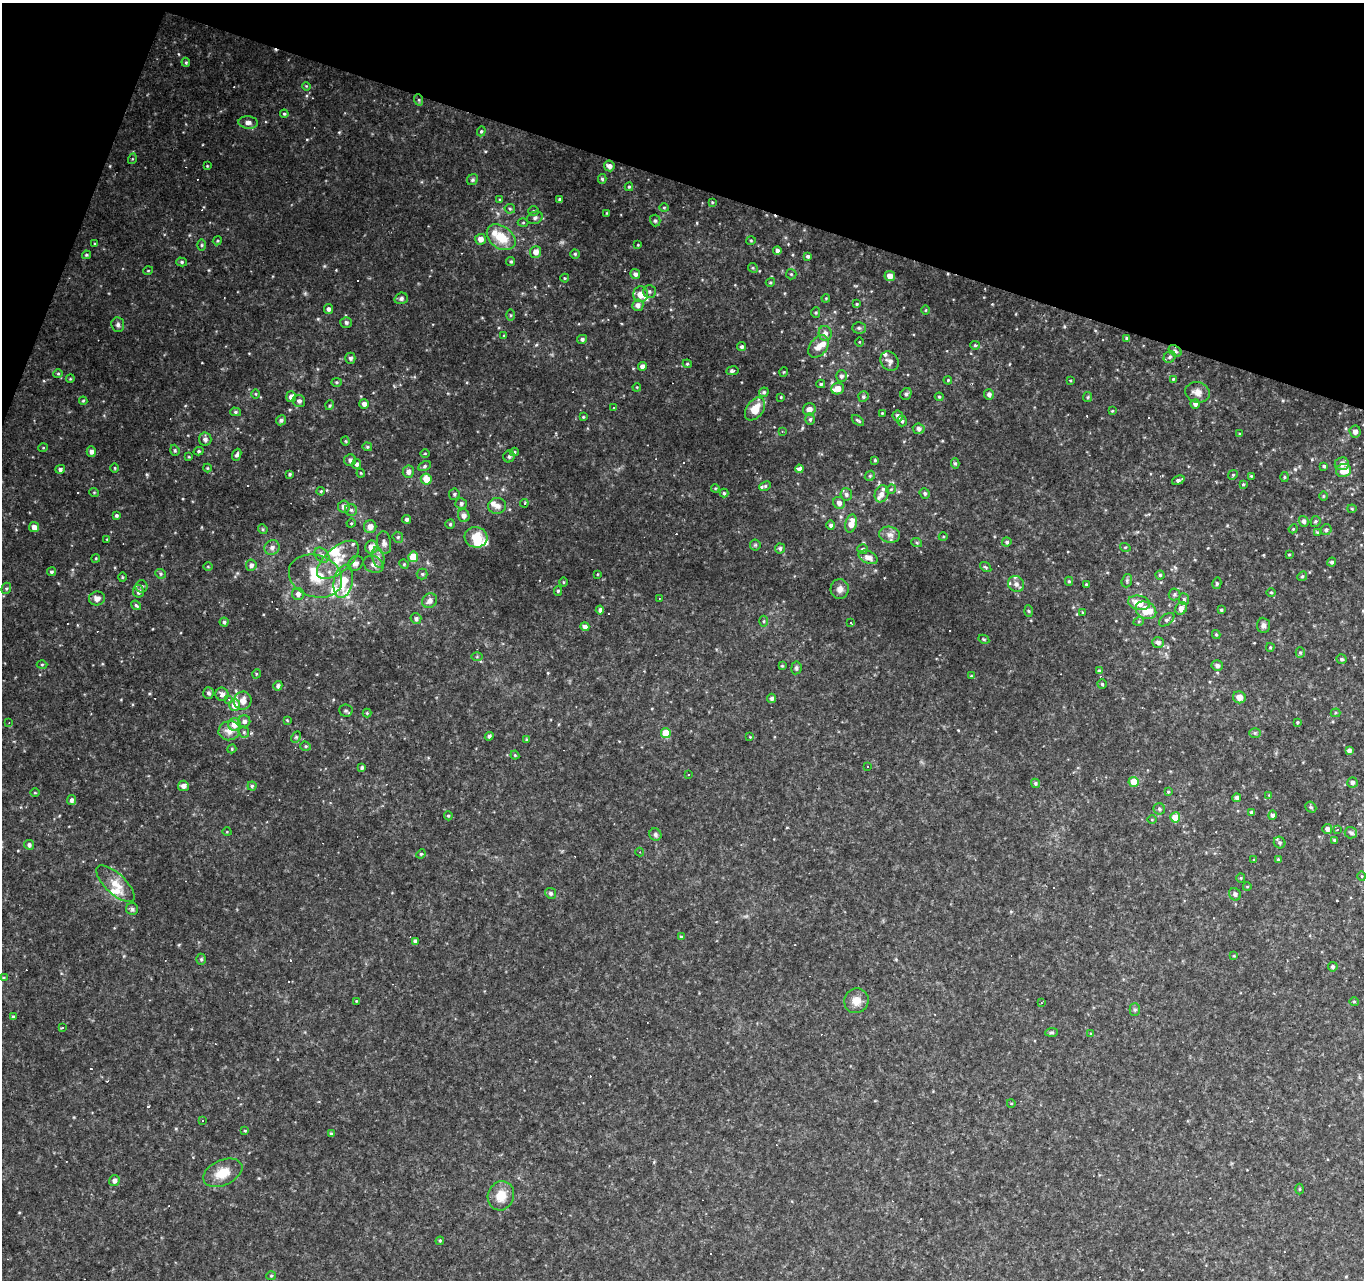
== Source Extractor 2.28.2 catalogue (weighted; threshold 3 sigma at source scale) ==
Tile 2 of 4 x 4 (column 2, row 1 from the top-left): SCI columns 1366-2727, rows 4109-5386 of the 5451 x 5596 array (HDU 1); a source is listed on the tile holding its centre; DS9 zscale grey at full resolution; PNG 1366 x 1282 px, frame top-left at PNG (2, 3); each listed source drawn as its Kron ellipse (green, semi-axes under 4 px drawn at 4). Shown black and unused: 16% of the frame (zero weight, under 2 of 3 exposures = <1% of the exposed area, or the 3 px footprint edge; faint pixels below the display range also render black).
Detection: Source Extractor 2.28.2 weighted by HDU 2 'WHT'; one run over the whole footprint, this tile lists its part. Background 0.141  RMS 0.0078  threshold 0.0351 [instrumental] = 3 sigma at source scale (4.5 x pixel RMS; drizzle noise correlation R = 1.50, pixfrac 1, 0.0396/0.0396 arcsec/px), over >= 5 px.
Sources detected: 412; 34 cosmic-ray / hot-pixel residue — neither listed nor drawn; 20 inside a brighter listed object's ellipse — not listed separately; the other 358 listed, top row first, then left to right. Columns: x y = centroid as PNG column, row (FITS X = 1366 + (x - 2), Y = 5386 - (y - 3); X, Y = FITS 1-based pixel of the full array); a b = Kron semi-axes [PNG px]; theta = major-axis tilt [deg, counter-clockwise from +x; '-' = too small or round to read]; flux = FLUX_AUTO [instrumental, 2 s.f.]
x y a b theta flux
186 62 4 4 - 1
306 86 4 3 - 0.72
419 100 6 3 -72 0.99
284 114 4 4 - 1.2
248 123 10 6 -4 3.5
481 131 5 4 - 1
132 159 5 3 - 0.71
207 166 4 3 - 0.62
609 166 5 5 - 3.7
602 179 5 4 - 1.2
472 180 6 5 - 1.4
629 187 4 4 - 1.1
560 199 4 3 - 1.4
500 200 4 4 - 0.89
712 202 3 2 - 0.74
664 208 4 4 - 0.84
510 209 5 5 - 1.3
533 211 5 4 - 1.1
607 213 4 3 - 0.55
535 218 8 6 21 2.2
655 221 6 5 - 1.5
523 222 5 3 - 0.71
501 237 16 11 -37 21
480 239 5 5 - 5.1
751 240 5 3 - 0.79
217 241 5 3 - 0.82
95 244 3 3 - 1.1
202 245 5 3 - 1
638 245 3 3 - 0.54
777 251 4 4 - 2.6
536 252 6 5 - 5.3
575 254 5 4 - 1.1
86 255 4 3 - 1.1
808 256 4 3 - 1.7
182 262 5 4 - 1.2
511 262 4 4 - 1.1
753 268 5 4 - 0.99
148 271 5 3 - 0.62
635 274 5 5 - 2.6
791 274 5 5 - 1.1
890 276 5 5 - 6.4
565 278 4 4 - 0.87
770 282 5 4 - 0.99
649 291 6 6 - 1.9
641 294 8 7 - 8.3
401 298 7 5 19 2
826 298 4 3 - 0.67
857 304 4 3 - 0.78
638 305 5 5 - 3.9
329 309 5 4 - 2.6
926 310 5 3 - 0.7
816 312 5 4 - 1.1
510 315 5 4 - 0.85
346 322 5 5 - 2.1
118 325 7 6 - 2.2
859 328 7 5 -1 1.7
825 333 7 6 - 4
504 336 4 4 - 0.78
1127 338 4 3 - 1.5
582 339 5 4 - 2.1
859 342 4 3 - 0.56
975 345 5 4 - 1
742 346 4 4 - 1.6
819 346 13 8 54 6.3
1175 351 7 5 -37 1.8
1170 357 6 5 - 1.8
350 358 5 5 - 2.1
889 361 10 8 -53 4.1
687 364 4 4 - 0.87
642 366 4 4 - 4.4
732 371 6 4 8 2.4
784 372 5 3 - 0.64
58 374 5 4 - 0.97
841 376 6 5 - 2.1
70 379 4 3 - 0.71
1173 379 4 4 - 0.83
948 380 4 4 - 0.77
1070 380 4 3 - 0.62
336 382 5 4 - 1
821 384 4 3 - 1.1
637 387 4 3 - 0.62
838 389 6 5 - 7.4
764 392 5 4 - 1.2
1197 392 12 10 -16 5.8
256 394 5 3 - 0.69
906 394 6 5 - 1.9
989 395 5 5 - 2.5
291 397 5 5 - 4.2
781 397 4 2 - 0.57
863 397 5 5 - 1.6
939 397 4 3 - 0.94
1088 397 5 4 - 0.99
83 401 4 4 - 0.83
299 401 6 6 - 2.3
364 404 5 5 - 3.5
1195 404 5 4 - 2.6
330 405 5 3 - 0.88
614 407 3 3 - 5.3
755 409 13 8 54 12
809 409 6 6 - 5.5
1112 411 4 3 - 0.69
236 412 5 4 - 1.4
882 413 3 3 - 0.71
898 416 5 5 - 3.1
583 417 4 4 - 0.7
810 419 5 5 - 1.6
281 420 5 5 - 2
858 420 7 3 -35 1.3
902 421 5 5 - 1.6
919 429 6 5 - 2.9
782 431 4 3 - 0.6
1355 431 6 5 - 3.6
1240 434 4 3 - 0.84
205 439 6 6 - 2.9
345 441 4 4 - 0.9
367 447 5 4 - 0.96
43 448 5 3 - 0.63
175 450 6 4 -70 1
199 451 5 4 - 1.1
91 452 5 4 - 3.1
514 452 4 4 - 0.8
425 453 5 3 - 0.64
237 455 6 4 69 1.8
189 457 3 3 - 0.72
509 457 6 5 - 1.8
350 460 6 6 - 2.3
875 460 4 3 - 0.89
955 463 5 4 - 1.2
357 464 5 4 - 2
1342 464 7 6 - 4.8
425 466 6 4 29 1.4
1324 466 3 3 - 1.3
115 468 4 3 - 0.72
207 468 4 4 - 0.75
60 469 5 4 - 2.1
799 469 4 4 - 4.5
1343 470 7 6 - 12
408 472 6 5 - 3.2
361 473 4 3 - 0.83
290 474 4 3 - 1.2
1233 475 5 4 - 1.1
870 476 5 4 - 1.1
1251 476 4 3 - 0.72
1284 477 5 3 - 0.77
426 479 6 5 - 10
1178 480 6 4 22 2.1
1243 484 4 3 - 0.88
765 486 6 4 24 1.2
715 488 4 3 - 0.69
891 489 5 4 - 0.88
321 491 4 4 - 0.78
94 492 5 3 - 0.6
724 493 4 4 - 1.1
925 493 5 5 - 1.6
454 494 5 5 - 1.3
846 494 6 6 - 2.2
882 494 9 7 71 3.5
1323 496 5 3 - 0.71
461 503 5 5 - 2
524 503 4 3 - 0.8
839 503 6 5 - 3.8
497 506 9 8 - 4.1
344 507 6 6 - 3.5
1352 509 4 4 - 0.92
351 510 6 6 - 1.8
464 515 6 5 - 3.5
116 516 4 3 - 1.5
407 519 4 4 - 1.9
1304 521 5 5 - 2.6
1315 521 5 5 - 1.3
351 523 5 4 - 0.82
450 524 5 4 - 1.1
851 524 9 5 76 9.2
831 525 5 4 - 1.9
34 527 5 5 - 5.3
370 527 6 6 - 6.1
263 529 5 4 - 1
1293 529 5 3 - 0.75
1326 530 5 5 - 2.1
1317 532 4 4 - 0.84
890 535 10 8 -10 4.8
398 537 6 5 - 1.3
476 537 11 10 - 17
943 537 4 3 - 0.69
107 539 3 2 - 0.55
1007 542 4 4 - 1.6
384 543 11 7 -81 3.7
917 543 5 3 - 0.85
755 545 5 5 - 1.2
371 547 6 6 - 8.8
1125 547 5 3 - 0.8
272 548 8 7 - 3.2
780 548 5 5 - 1.7
862 549 5 5 - 1.7
1289 554 4 2 - 0.68
322 555 8 6 -45 2.9
378 557 10 6 -76 3.8
413 557 5 5 - 18
868 557 10 6 -21 5.2
96 558 4 3 - 0.72
338 560 25 12 40 18
1332 562 4 4 - 1.6
356 563 8 6 37 3.8
373 564 10 8 -29 4.7
404 564 5 4 - 1
251 565 5 5 - 2.7
208 566 4 3 - 0.67
986 567 6 4 -37 1.1
51 572 4 4 - 1.8
160 574 6 4 -23 1.4
422 574 5 5 - 1.2
598 574 4 2 - 0.56
1160 575 4 4 - 1.3
316 576 27 21 -20 27
1302 576 5 4 - 1.1
122 577 5 3 - 0.76
343 581 17 9 79 18
1069 581 4 4 - 1
1127 581 7 5 72 1.4
563 582 5 3 - 0.7
1217 583 6 4 76 1.4
1016 584 8 7 - 3.7
1086 584 3 3 - 0.73
142 586 6 6 - 1.9
6 588 6 4 69 1.1
840 589 10 9 - 3.9
138 591 6 5 - 3.2
558 591 4 4 - 1.2
1271 592 5 3 - 0.75
298 594 6 6 - 3.6
1174 594 6 6 - 1.5
97 598 8 7 - 4.7
659 599 3 2 - 0.54
1184 599 6 5 - 1.8
430 601 8 7 - 3.7
1139 603 11 7 -12 11
136 605 5 3 - 1.1
1181 608 6 5 - 5.7
600 610 4 4 - 2
1146 610 11 8 -26 16
1221 610 3 3 - 1.2
1028 611 6 4 -87 0.96
1083 612 4 3 - 0.76
416 619 5 5 - 2.1
1167 620 9 5 37 2.1
764 621 5 3 - 0.89
1139 621 5 3 - 0.87
224 622 4 4 - 1.5
850 622 3 3 - 1.4
1263 625 7 6 - 2.5
585 627 4 4 - 3.5
1216 634 4 3 - 1
984 639 6 4 -29 0.98
1158 642 6 5 - 3.3
1270 647 4 3 - 0.81
1300 652 5 4 - 1.3
477 657 6 4 1 0.92
1341 659 5 5 - 1.5
42 664 5 3 - 0.85
782 666 4 3 - 0.95
1217 666 5 5 - 2.4
796 668 6 5 - 1.5
1099 671 4 4 - 1.7
256 674 5 3 - 0.76
971 676 4 4 - 0.68
1102 684 4 4 - 1.1
278 686 5 4 - 2.1
208 693 6 5 - 2
222 694 6 6 - 3.3
1239 697 6 6 - 5.4
771 698 4 4 - 2.1
229 699 4 4 - 1.3
243 701 9 8 - 6.7
235 705 6 5 - 8.3
346 711 7 6 - 1.5
367 713 4 4 - 0.79
1335 713 5 4 - 0.92
287 720 4 3 - 0.65
244 721 6 6 - 2.7
9 722 4 3 - 0.51
1297 722 3 3 - 1
234 724 6 6 - 8.8
229 731 11 9 13 7.3
244 732 6 5 - 1.3
666 733 5 5 - 15
1255 733 6 5 - 1.4
489 736 4 4 - 1.5
296 737 6 4 63 1.2
750 737 3 3 - 0.54
527 739 4 4 - 1
306 746 5 4 - 1.1
232 749 5 4 - 0.86
1349 750 4 4 - 2.6
515 755 4 4 - 0.78
867 766 3 2 - 0.81
362 768 4 3 - 1.8
689 775 2 2 - 0.67
1134 782 5 5 - 11
1352 782 5 5 - 2.2
1035 783 5 4 - 1.3
183 786 5 5 - 3.6
252 786 4 4 - 1.2
1168 792 3 3 - 0.72
35 793 4 3 - 0.63
1269 795 4 4 - 0.61
1237 798 4 4 - 2.5
72 800 5 4 - 2.4
1311 807 6 5 - 1.1
1159 809 6 5 - 1.5
1251 812 3 3 - 1.3
1272 815 5 4 - 2.1
448 816 4 4 - 0.99
1175 817 5 5 - 15
1152 820 5 3 - 0.67
1327 829 5 4 - 2.4
1337 830 4 2 - 0.49
227 832 5 3 - 0.61
1351 833 6 5 - 1.9
655 835 6 5 - 1.9
1335 840 4 3 - 1.5
1280 843 6 5 - 1.8
29 845 5 4 - 2.2
640 852 4 4 - 0.74
421 854 5 4 - 0.96
1278 859 4 3 - 0.88
1254 860 3 3 - 0.82
1362 876 5 3 - 0.64
1241 878 5 4 - 0.91
116 884 24 10 -43 13
1247 887 4 3 - 0.58
551 893 5 5 - 2
1235 894 6 5 - 2.1
132 909 6 6 - 1.6
681 937 4 3 - 0.79
415 941 4 4 - 2.5
1234 956 4 3 - 0.72
201 959 5 4 - 1.2
1333 967 5 4 - 1.7
3 977 4 3 - 0.7
356 1001 4 3 - 0.58
856 1001 12 12 - 7.3
1354 1002 5 4 - 0.86
1041 1003 3 2 - 0.54
1135 1010 6 5 - 1.4
13 1017 4 4 - 1.6
62 1028 4 2 - 0.68
1052 1032 6 4 4 1.2
1091 1034 4 3 - 0.69
1011 1103 4 3 - 0.59
202 1120 3 3 - 2.4
245 1131 4 3 - 0.87
331 1134 4 3 - 1.3
223 1173 21 12 24 15
114 1180 6 5 - 3.2
1300 1189 5 3 - 0.74
501 1196 15 13 67 13
440 1241 4 4 - 0.93
271 1276 5 4 - 0.91
Overlapping masked pixels (flux is a lower limit): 1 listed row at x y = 1175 351